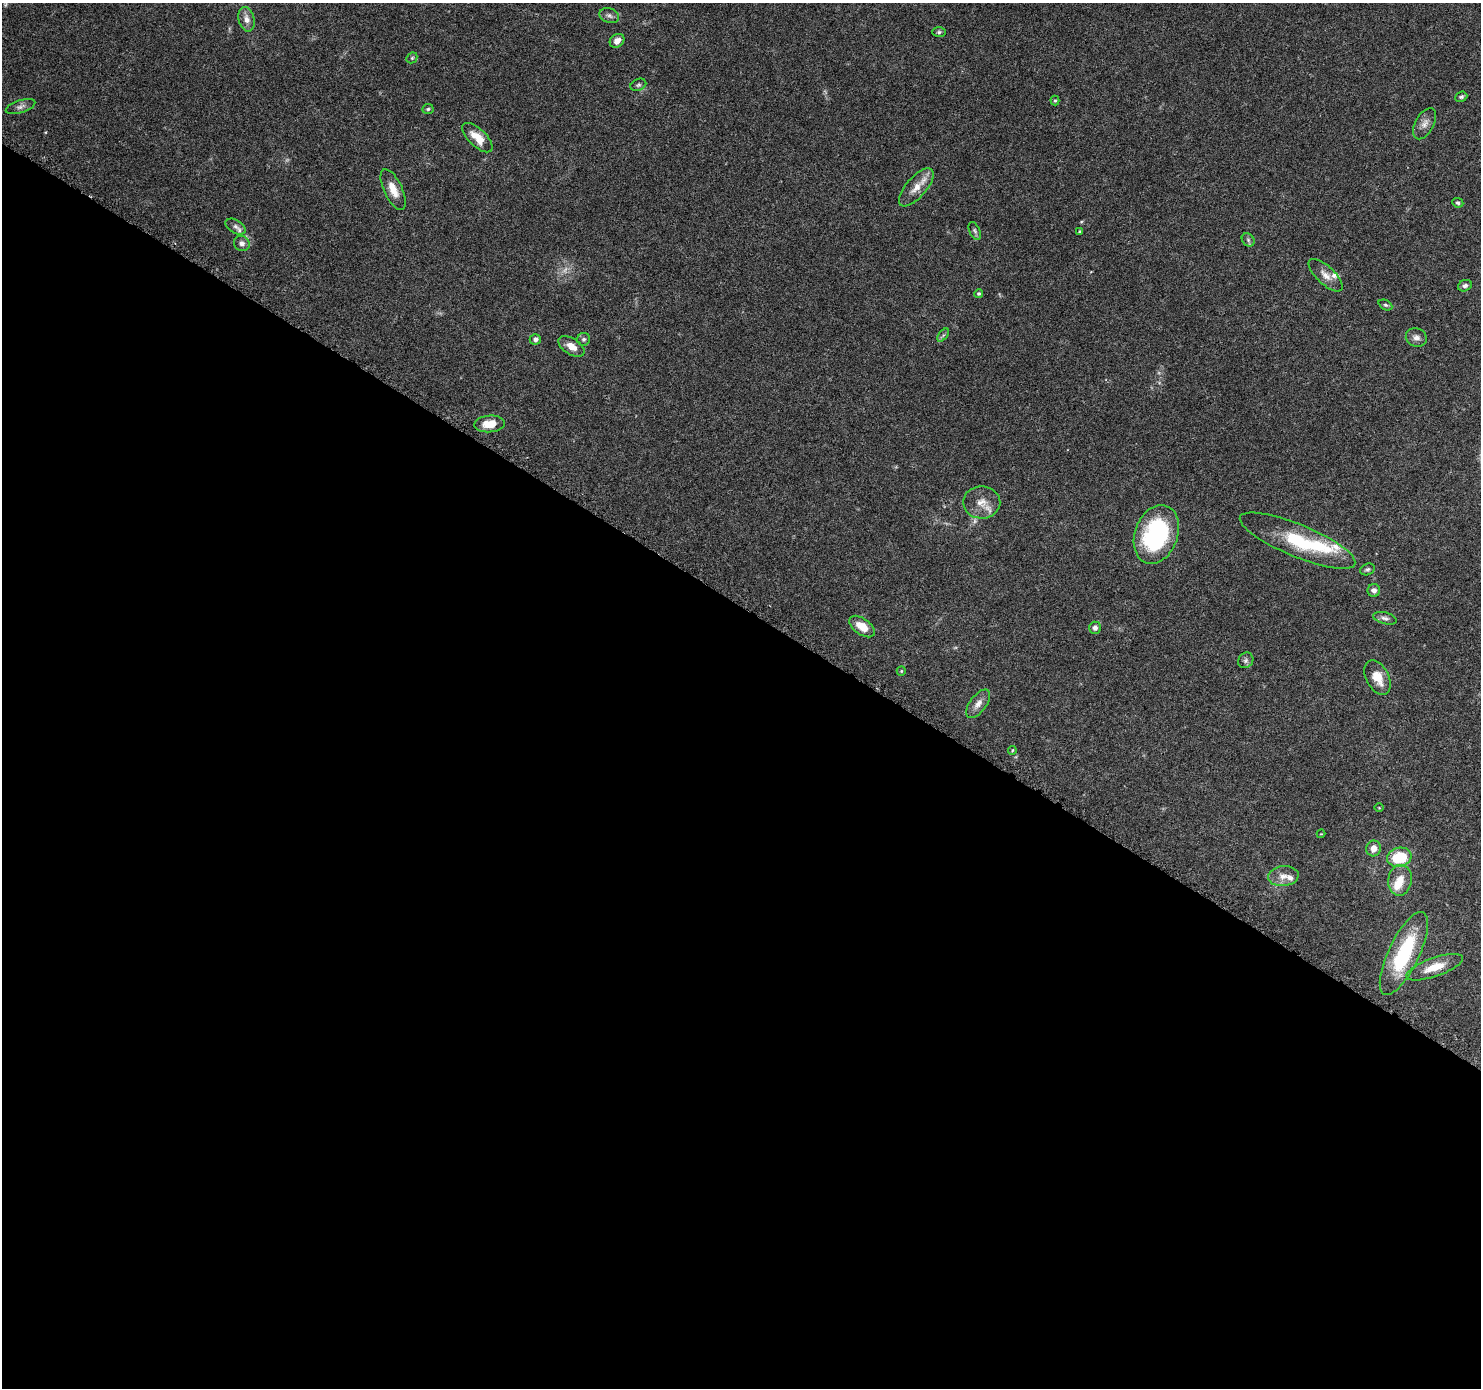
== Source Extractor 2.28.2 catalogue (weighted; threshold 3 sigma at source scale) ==
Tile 14 of 4 x 4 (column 2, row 4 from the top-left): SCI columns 1490-2968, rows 258-1643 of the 5937 x 5999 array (HDU 1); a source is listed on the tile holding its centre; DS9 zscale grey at full resolution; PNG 1483 x 1390 px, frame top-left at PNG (2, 3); each listed source drawn as its Kron ellipse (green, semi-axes under 4 px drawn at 4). Shown black and unused: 56% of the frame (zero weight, under 3 of 6 exposures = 1% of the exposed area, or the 3 px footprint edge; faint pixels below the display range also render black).
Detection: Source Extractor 2.28.2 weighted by HDU 2 'WHT'; one run over the whole footprint, this tile lists its part. Background 0.0521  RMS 0.0025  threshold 0.0103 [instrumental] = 3 sigma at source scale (4.09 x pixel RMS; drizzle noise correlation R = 1.36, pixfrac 0.8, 0.0396/0.0396 arcsec/px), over >= 5 px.
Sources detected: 60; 3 too faint to see at this stretch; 1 inside a brighter object's white glare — neither listed nor drawn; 5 inside a brighter listed object's ellipse — not listed separately; the other 51 listed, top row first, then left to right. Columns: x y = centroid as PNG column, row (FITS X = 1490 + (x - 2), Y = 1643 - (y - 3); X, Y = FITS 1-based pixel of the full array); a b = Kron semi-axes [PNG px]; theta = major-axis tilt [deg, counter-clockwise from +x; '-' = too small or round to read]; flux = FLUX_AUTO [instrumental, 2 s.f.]
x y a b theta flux
609 16 10 7 -22 0.86
247 19 12 8 -75 1.4
939 32 7 5 1 0.44
617 41 8 6 38 1.6
412 58 6 5 - 0.35
638 85 8 5 21 0.54
1461 97 6 5 - 0.43
1055 101 5 4 - 0.29
21 107 15 6 19 0.98
428 109 6 5 - 0.41
1425 124 17 9 61 1.7
477 138 19 8 -44 3.9
916 187 23 10 49 3.1
393 190 22 9 -65 3.2
1458 203 6 4 -24 0.42
236 227 11 6 -31 0.85
975 231 9 5 -65 0.57
1080 232 3 3 - 0.34
1248 240 7 6 - 0.53
242 243 8 7 - 0.97
1326 275 22 9 -43 2.2
1465 286 7 5 23 0.8
979 293 4 4 - 0.41
1385 305 7 5 -26 0.42
943 335 8 4 53 0.5
1416 338 10 9 - 1.3
535 339 5 5 - 0.77
584 339 6 6 - 0.56
571 346 14 8 -33 2.1
490 424 15 8 4 3.7
982 502 18 16 -1 3.3
1156 534 30 21 69 31
1298 541 62 16 -22 16
1367 569 7 5 24 0.51
1374 590 6 6 - 0.93
1385 618 12 5 -14 0.87
862 627 15 8 -36 3.6
1095 628 6 6 - 0.96
1246 660 8 7 - 0.67
901 671 5 4 - 0.28
1378 678 18 11 -61 3.8
978 704 17 8 53 1.8
1012 750 4 3 - 0.34
1379 808 4 3 - 0.2
1321 834 4 4 - 0.21
1373 848 8 7 - 1.8
1399 857 12 9 13 9.7
1283 876 15 10 5 2.1
1400 880 15 12 81 3.2
1404 953 45 15 64 19
1435 967 30 9 19 4.6